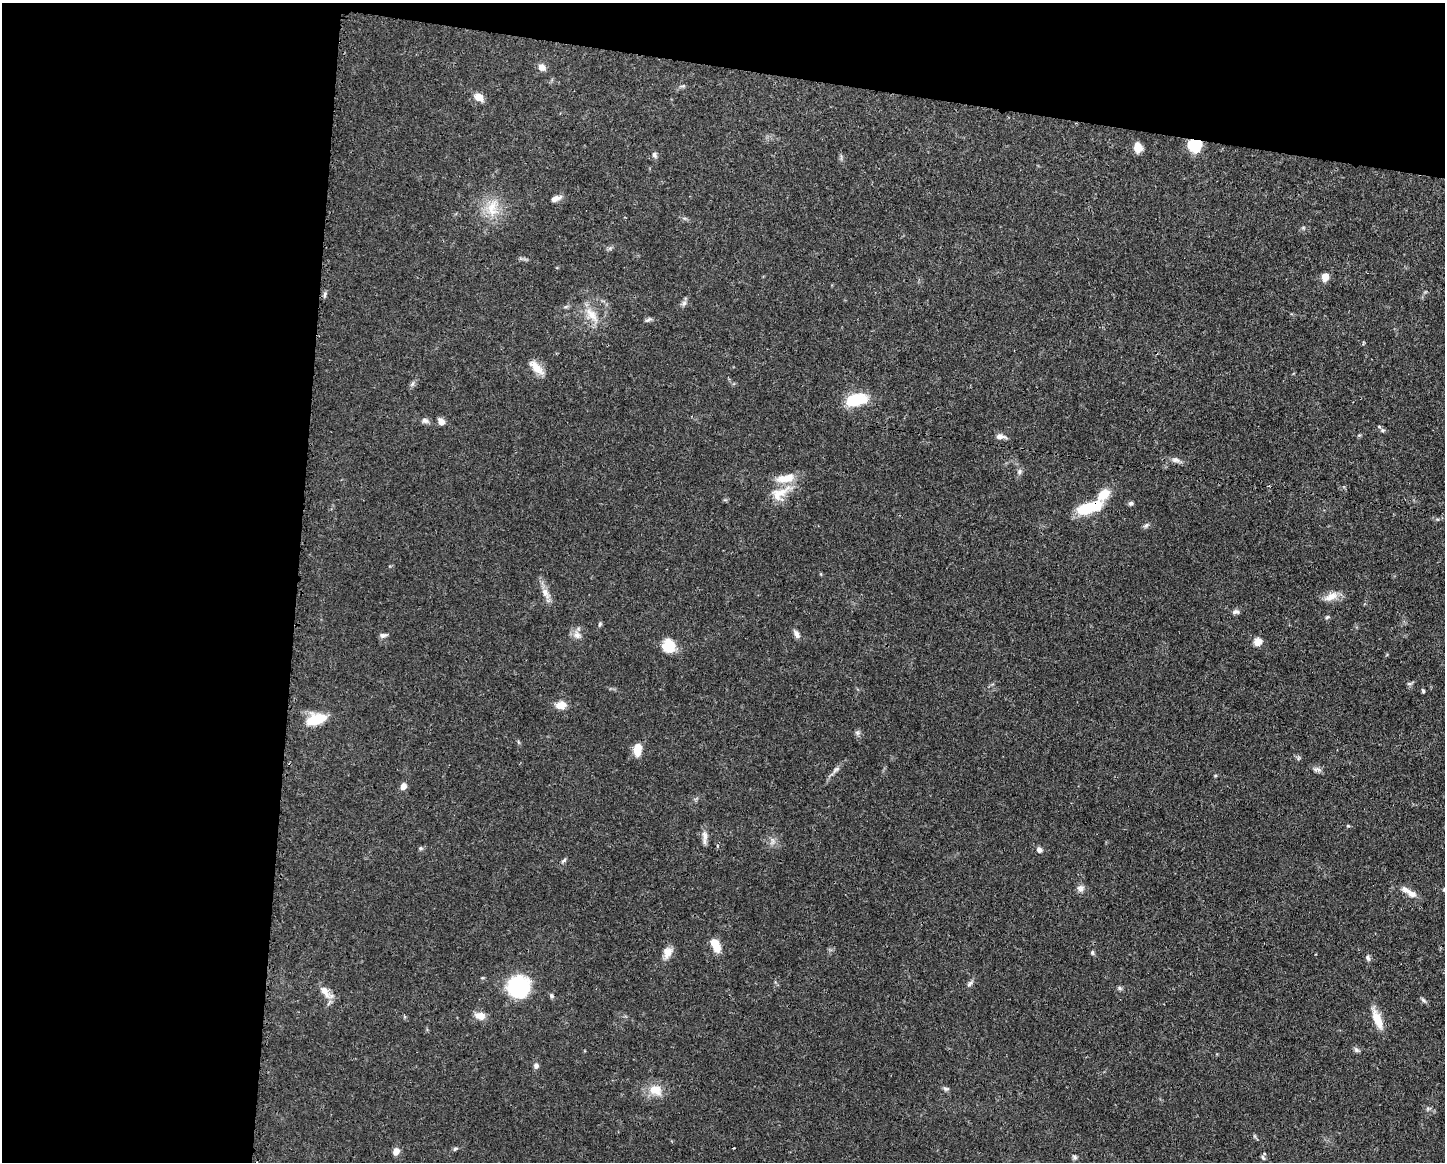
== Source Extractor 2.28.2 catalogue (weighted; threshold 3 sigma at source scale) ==
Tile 1 of 3 x 4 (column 1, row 1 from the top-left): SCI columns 119-1561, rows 3482-4641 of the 4679 x 4643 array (HDU 1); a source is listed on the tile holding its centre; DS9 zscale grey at full resolution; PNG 1447 x 1164 px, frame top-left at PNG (2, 3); no overlay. Shown black and unused: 26% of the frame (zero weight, under 3 of 4 exposures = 1% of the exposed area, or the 3 px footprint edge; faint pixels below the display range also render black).
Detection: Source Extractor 2.28.2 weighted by HDU 2 'WHT'; one run over the whole footprint, this tile lists its part. Background 0.0565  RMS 0.0033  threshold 0.0147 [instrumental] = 3 sigma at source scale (4.5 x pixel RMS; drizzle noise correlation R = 1.50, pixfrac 1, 0.05/0.05 arcsec/px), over >= 5 px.
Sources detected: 83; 1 inside a brighter object's white glare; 1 cosmic-ray / hot-pixel residue — not listed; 3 inside a brighter listed object's ellipse — not listed separately; the other 78 listed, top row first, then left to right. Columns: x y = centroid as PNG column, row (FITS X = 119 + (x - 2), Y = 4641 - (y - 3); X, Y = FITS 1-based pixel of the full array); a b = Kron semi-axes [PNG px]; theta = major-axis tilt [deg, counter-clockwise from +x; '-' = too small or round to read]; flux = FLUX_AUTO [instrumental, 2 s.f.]
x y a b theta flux
542 67 9 7 -41 2.1
683 86 8 3 5 0.52
479 97 10 7 -35 3.2
1194 145 11 9 -12 13
1138 148 9 8 - 3.5
654 155 8 6 -63 0.89
555 198 12 6 21 2
492 208 27 14 84 7.6
610 248 6 5 - 0.62
1325 277 8 7 - 2.8
325 295 9 3 79 0.69
684 303 9 7 57 1
591 314 22 10 -49 5
648 320 11 4 23 0.74
536 367 22 9 -45 3.8
412 383 8 4 71 0.67
857 400 26 13 13 11
425 421 10 7 -7 1.1
441 421 7 6 - 2.2
1382 430 7 5 -22 0.67
1000 436 12 6 -4 1.7
1176 460 12 7 -13 1.5
1020 471 7 7 - 0.86
782 492 33 11 35 6.1
1104 495 20 11 51 5.5
1131 503 6 5 - 0.72
1086 509 23 13 10 10
1146 526 8 5 49 0.77
545 593 16 9 -68 2.7
1331 597 20 9 24 3.4
1234 612 8 7 - 1
1327 617 6 4 24 0.49
600 624 7 4 61 0.52
797 634 11 6 -60 1.5
383 635 10 6 4 1
577 635 9 9 - 2
1258 642 9 8 - 2.8
669 646 15 13 -79 6.5
1409 684 7 4 -1 0.56
1423 691 5 4 - 0.52
561 705 14 9 6 2.8
316 719 21 11 15 9.2
857 733 7 6 - 0.78
637 749 13 8 86 4.8
1298 758 6 4 71 0.49
836 769 12 6 40 1.2
1317 769 12 6 -13 1.2
1215 776 5 3 - 0.32
403 786 7 6 - 1.9
1348 826 6 3 -19 0.35
705 836 15 8 -81 1.9
421 848 6 5 - 0.54
1039 850 7 6 - 1.4
564 860 9 4 40 0.6
1080 888 10 9 - 1.4
1444 889 5 4 - 0.51
1411 894 13 8 -27 2.5
716 945 14 8 -64 5.8
667 952 16 11 70 2.9
1092 953 6 5 - 0.51
1368 958 9 5 -64 0.82
970 984 10 5 46 0.9
518 987 18 17 - 29
1120 988 6 5 - 0.61
325 991 21 9 -57 3.3
551 996 6 5 - 0.61
1423 1000 8 5 -37 0.71
480 1016 14 9 -11 2.6
1377 1019 27 10 -68 5.2
1356 1050 8 5 -39 0.78
536 1066 7 7 - 0.94
946 1089 8 5 -21 0.75
656 1090 20 15 -17 5
1428 1108 6 4 19 0.54
455 1149 7 4 30 0.58
396 1151 8 7 - 2.1
1075 1157 8 5 -51 0.71
1263 1157 8 4 -63 0.54
Overlapping masked pixels (flux is a lower limit): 2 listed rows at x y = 1194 145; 1086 509
Isophote crosses this tile's border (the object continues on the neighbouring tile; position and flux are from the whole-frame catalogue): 1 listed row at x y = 1444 889